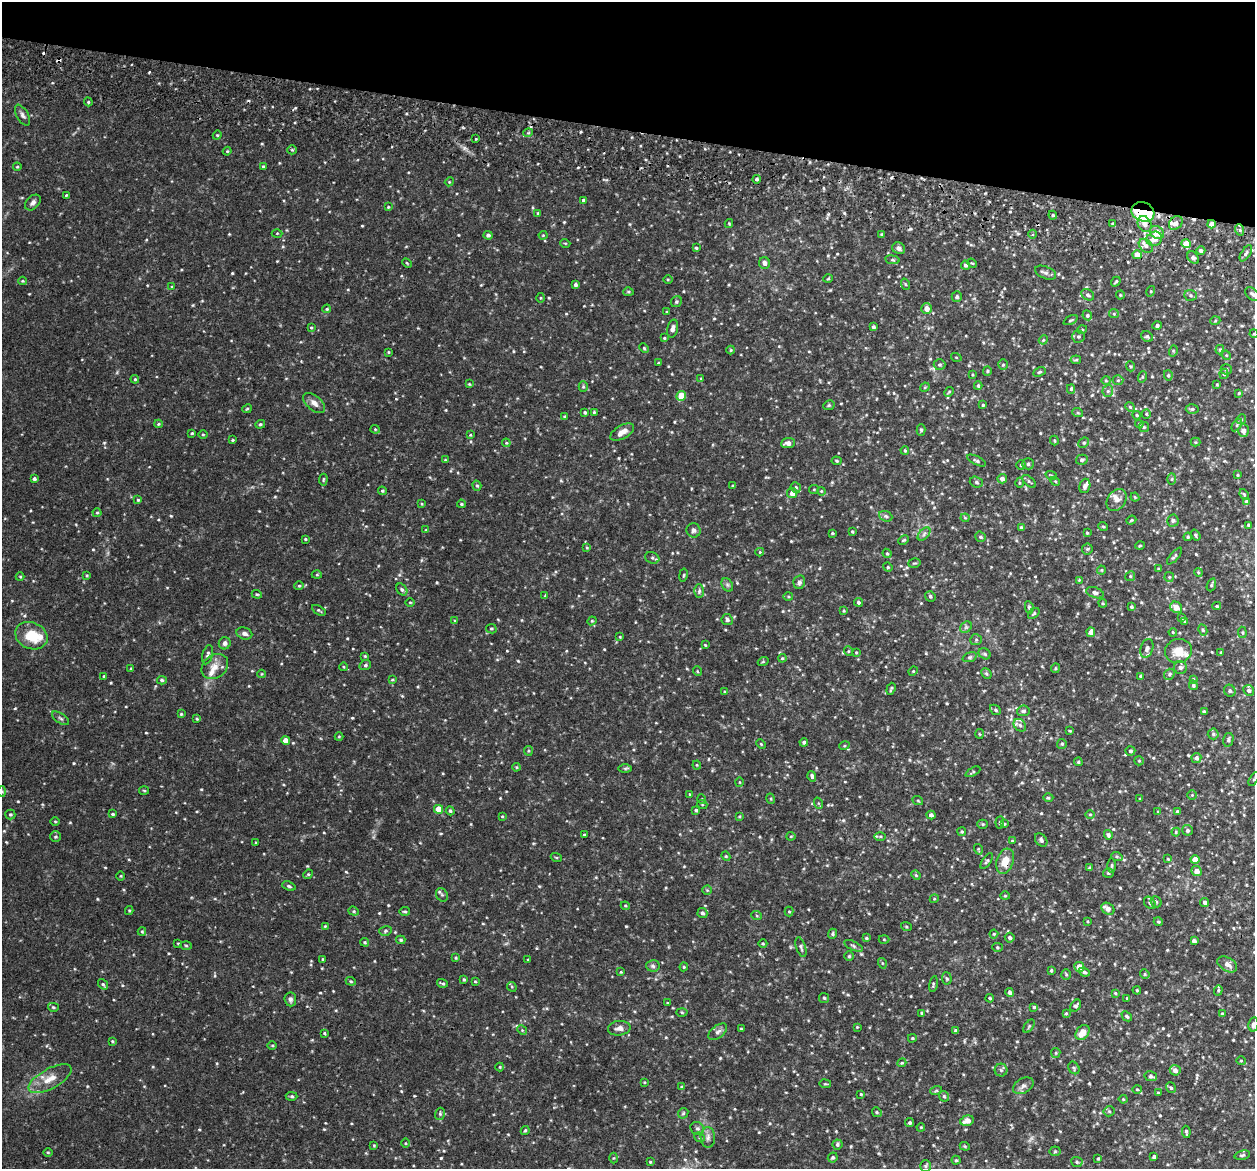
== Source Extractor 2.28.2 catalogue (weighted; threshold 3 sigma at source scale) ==
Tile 2 of 4 x 4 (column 2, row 1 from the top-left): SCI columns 1269-2521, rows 3679-4845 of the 5042 x 5143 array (HDU 1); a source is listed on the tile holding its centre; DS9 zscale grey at full resolution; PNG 1257 x 1171 px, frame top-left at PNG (2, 2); each listed source drawn as its Kron ellipse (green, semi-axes under 4 px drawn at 4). Shown black and unused: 11% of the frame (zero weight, under 2 of 3 exposures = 3% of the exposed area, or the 3 px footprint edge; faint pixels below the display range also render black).
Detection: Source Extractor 2.28.2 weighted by HDU 2 'WHT'; one run over the whole footprint, this tile lists its part. Background 0.0505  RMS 0.0062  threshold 0.028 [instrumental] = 3 sigma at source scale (4.5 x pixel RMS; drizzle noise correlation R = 1.50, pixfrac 1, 0.05/0.05 arcsec/px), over >= 5 px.
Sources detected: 648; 1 too faint to see at this stretch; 6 cosmic-ray / hot-pixel residue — neither listed nor drawn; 7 inside a brighter listed object's ellipse — not listed separately; of the other 634, all 500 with FLUX_AUTO >= 0.512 (the completeness limit of this list) listed and drawn (134 fainter detections not listed), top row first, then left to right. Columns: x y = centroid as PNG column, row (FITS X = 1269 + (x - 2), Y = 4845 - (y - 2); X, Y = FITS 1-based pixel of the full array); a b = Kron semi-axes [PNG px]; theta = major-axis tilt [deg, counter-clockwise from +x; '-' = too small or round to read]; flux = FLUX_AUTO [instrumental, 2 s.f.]
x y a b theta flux
88 102 4 4 - 0.71
22 115 11 5 -60 1.8
528 133 5 3 - 0.61
217 135 4 4 - 0.59
476 139 3 2 - 0.83
292 150 5 4 - 0.7
227 151 4 4 - 0.61
263 166 3 3 - 0.61
17 167 4 4 - 0.53
757 179 4 4 - 1.3
449 182 4 3 - 0.52
66 195 3 2 - 0.64
583 200 3 3 - 1
33 203 9 6 45 2
388 207 4 3 - 0.52
1143 212 12 9 -20 46
538 213 4 4 - 0.69
1053 215 4 4 - 0.87
729 223 4 4 - 0.54
1176 223 8 6 43 2.6
1113 224 4 3 - 0.78
1145 224 8 6 -64 3.1
1211 224 4 4 - 4.3
1240 230 6 3 -71 1
1157 232 7 6 - 7.4
277 233 5 3 - 0.51
881 234 4 3 - 0.63
1033 234 4 3 - 0.71
488 235 4 4 - 1.5
543 235 4 4 - 0.55
1154 239 8 7 - 4.4
565 243 5 3 - 0.55
1186 244 4 4 - 7.8
1146 246 8 6 -44 2.3
696 248 4 4 - 0.83
899 248 6 5 - 1.9
1201 251 4 4 - 1.7
1246 253 9 4 57 1.3
1137 255 4 4 - 5.6
1193 258 7 5 -48 1.3
892 260 7 3 -8 0.82
407 263 5 3 - 0.59
764 263 6 5 - 2.6
972 263 5 3 - 0.52
965 265 4 4 - 1.1
1046 273 11 6 -22 1.9
668 279 5 3 - 0.55
828 279 5 3 - 0.53
22 281 4 4 - 0.57
1116 282 5 3 - 0.75
905 284 6 3 -71 0.59
575 285 4 3 - 1.2
172 287 4 3 - 0.61
1151 291 5 3 - 0.59
628 292 5 4 - 0.82
1253 294 8 5 -39 1.5
1088 295 7 5 -35 1.2
1120 295 4 4 - 0.54
1191 295 6 5 - 1.1
957 297 5 5 - 1.3
540 298 5 3 - 0.55
676 302 6 5 - 0.99
327 309 4 3 - 0.59
926 309 5 5 - 4.3
667 312 4 3 - 0.53
1114 314 5 4 - 0.65
1087 315 5 4 - 1.1
1070 320 7 4 26 0.86
1215 321 5 3 - 0.52
1157 326 4 4 - 1.3
873 327 3 3 - 1.1
311 328 4 4 - 0.6
673 328 9 5 74 2.2
1082 330 5 3 - 0.54
1254 334 4 3 - 0.55
1078 337 6 6 - 1.2
1147 337 6 5 - 1.2
664 338 4 3 - 0.52
1043 340 5 3 - 0.55
644 348 5 3 - 0.63
731 350 4 4 - 0.57
1220 350 5 4 - 0.68
1173 351 6 3 74 0.7
388 352 3 3 - 0.52
1226 355 5 4 - 0.6
956 357 5 3 - 0.56
1076 360 5 3 - 0.72
658 363 4 3 - 0.59
939 365 6 5 - 1.1
1003 365 5 5 - 0.8
1130 366 5 3 - 0.63
1226 369 5 5 - 1.3
987 371 5 4 - 0.68
1039 372 6 4 26 0.98
972 374 4 3 - 0.56
1224 374 5 4 - 0.94
1168 375 5 4 - 0.94
1142 377 6 4 72 0.77
135 379 4 4 - 0.65
701 379 4 4 - 0.55
1106 380 4 4 - 0.6
1118 380 5 5 - 0.8
469 384 4 3 - 0.51
1217 384 3 3 - 0.56
978 386 4 3 - 0.99
583 387 5 4 - 0.74
925 387 5 4 - 0.59
1071 389 5 4 - 0.87
1108 391 6 5 - 1.2
949 392 5 4 - 0.73
1239 393 4 4 - 0.6
681 396 5 4 - 12
314 403 13 7 -41 3.5
829 405 6 4 27 0.88
983 405 3 3 - 0.67
1130 407 5 4 - 0.71
247 409 5 3 - 0.67
1192 409 6 5 - 1.1
585 412 4 4 - 1
594 412 3 3 - 0.56
1078 413 5 3 - 0.76
1146 414 5 4 - 0.67
1137 415 4 3 - 0.68
564 416 4 3 - 0.56
1241 419 5 4 - 0.85
158 424 4 4 - 0.66
260 424 5 4 - 0.78
1139 424 4 4 - 0.59
1237 425 7 3 55 0.8
1144 427 5 5 - 0.76
375 429 4 4 - 0.6
921 430 6 4 -88 0.87
1243 431 6 5 - 2.4
622 432 13 6 30 4.1
192 433 4 3 - 0.63
203 435 5 3 - 0.63
470 435 4 3 - 0.56
233 440 3 3 - 0.56
1054 441 5 3 - 0.73
1195 442 5 4 - 0.72
506 443 4 4 - 0.6
788 443 7 5 5 2.7
1084 443 5 4 - 0.9
905 450 4 3 - 0.76
445 460 4 3 - 0.59
1082 460 6 5 - 1.4
837 461 5 4 - 0.74
977 461 10 4 -26 1.1
1028 464 6 5 - 1.3
1021 465 5 5 - 0.96
1051 475 6 3 -20 0.61
1237 475 3 3 - 0.53
34 479 3 3 - 1.1
1002 479 4 4 - 2.6
1172 479 5 3 - 0.73
323 480 6 3 84 0.69
1029 481 8 4 -42 1.2
1055 481 5 4 - 0.63
976 482 7 5 -18 1.3
1019 483 5 3 - 0.61
477 486 5 4 - 0.87
733 486 3 3 - 0.63
1085 486 7 5 72 1.7
796 488 5 5 - 1.2
814 489 5 4 - 0.67
382 491 4 3 - 0.72
821 491 4 3 - 0.56
792 493 5 5 - 4.3
1244 494 5 4 - 0.71
1135 497 4 3 - 0.57
138 500 4 4 - 0.72
1116 500 12 9 54 3.1
1247 501 4 4 - 2
422 504 4 4 - 0.54
461 504 4 3 - 0.63
97 513 4 4 - 0.61
886 516 7 5 -23 1.3
965 518 4 4 - 0.59
1131 520 5 4 - 0.61
1173 521 6 6 - 1.2
1248 525 4 3 - 0.67
1103 526 5 3 - 0.54
1021 528 3 3 - 1.2
426 530 4 4 - 0.6
694 530 7 7 - 1.7
852 531 3 3 - 0.61
832 533 3 3 - 0.62
1087 533 4 4 - 0.68
924 534 8 4 46 1.4
1195 535 6 4 -54 0.8
981 537 5 5 - 1
1188 537 4 4 - 0.91
305 539 3 3 - 0.56
903 540 5 3 - 0.73
1140 546 5 3 - 0.52
587 548 4 3 - 0.53
1087 549 5 5 - 0.89
760 552 4 4 - 0.52
887 553 5 3 - 0.77
1174 556 10 3 49 1.1
652 558 7 5 -20 1.2
914 563 6 4 16 0.87
888 567 5 4 - 0.76
1158 569 4 3 - 0.55
1101 570 4 4 - 0.65
1198 572 4 3 - 0.54
87 575 3 3 - 0.57
317 575 5 3 - 0.59
683 575 7 3 80 0.67
1130 576 5 4 - 0.84
20 577 4 4 - 0.58
1169 577 5 5 - 0.68
1079 580 4 4 - 0.57
799 582 7 5 76 1.5
727 585 7 5 -60 1.2
1211 585 7 3 70 0.85
299 586 5 4 - 0.67
402 589 6 5 - 1.2
699 591 7 5 88 1.2
1095 593 9 5 -19 1.6
257 594 5 4 - 0.75
545 596 4 3 - 0.68
930 596 5 5 - 0.96
788 597 5 3 - 0.65
410 602 5 3 - 0.55
858 602 4 4 - 1.1
1103 603 4 3 - 0.55
1217 606 4 3 - 0.73
1029 607 6 4 -79 1
1131 607 4 3 - 0.85
1176 607 6 5 - 4.6
319 610 7 3 -32 0.85
844 611 4 3 - 0.56
1034 613 6 3 41 0.68
1182 618 4 4 - 0.72
727 620 6 5 - 1.4
455 621 4 3 - 0.53
592 621 4 4 - 0.68
1185 622 4 3 - 0.62
966 627 6 5 - 1.1
491 629 5 4 - 0.82
1203 630 6 4 -62 0.79
1091 632 4 4 - 3.5
1173 632 4 3 - 0.56
1242 632 6 4 -84 0.72
244 633 8 6 -18 2.2
31 636 17 13 -25 15
620 637 4 3 - 0.53
976 640 6 5 - 0.97
225 643 6 6 - 2
705 645 3 3 - 0.55
1147 649 9 6 72 2.2
848 651 5 3 - 0.52
1178 651 14 12 18 7.6
856 652 4 3 - 0.54
1221 652 3 3 - 0.75
985 654 6 5 - 1.1
208 655 10 5 75 1.4
365 656 4 3 - 0.55
970 657 7 4 19 0.96
782 658 4 4 - 0.7
763 662 5 3 - 0.56
365 665 6 4 22 1
215 666 14 11 37 5.9
344 667 4 3 - 0.53
1180 667 6 6 - 1.5
1055 668 5 3 - 0.63
131 669 4 3 - 0.66
697 671 5 3 - 0.56
913 671 5 4 - 0.62
262 674 4 4 - 0.52
986 674 6 4 -46 0.91
1169 674 6 5 - 0.91
104 676 3 3 - 0.6
1140 676 3 3 - 0.61
1193 679 4 4 - 0.55
162 680 5 4 - 0.86
392 680 4 3 - 0.59
1193 685 5 4 - 0.88
891 689 6 3 71 0.91
1249 690 5 5 - 1.6
1230 691 6 5 - 1
725 692 4 3 - 0.63
995 710 6 4 -41 0.99
1023 711 6 5 - 1.5
1204 712 4 3 - 1.1
181 714 3 3 - 0.57
61 718 10 4 -35 1.3
197 719 4 3 - 0.65
1020 725 7 5 -46 1.7
1070 731 3 3 - 0.56
979 734 5 3 - 0.59
1213 734 5 5 - 0.99
339 737 4 4 - 0.56
285 740 4 4 - 4.9
1228 740 7 5 76 1.2
804 742 4 3 - 1.1
761 744 5 3 - 0.59
1062 744 5 5 - 0.84
844 746 5 3 - 0.6
528 751 5 4 - 0.7
1130 751 5 4 - 1.2
1196 758 5 5 - 1.8
1139 761 5 4 - 0.68
1078 762 4 3 - 0.71
697 765 4 4 - 0.52
516 767 4 4 - 0.66
625 768 7 4 0 0.87
973 772 8 3 29 0.79
812 776 5 3 - 1.1
1254 779 8 3 61 0.72
740 782 5 3 - 0.53
144 791 5 3 - 0.56
2 792 5 4 - 0.76
690 794 3 3 - 0.55
1192 795 4 4 - 0.71
1048 798 5 3 - 0.68
702 799 5 3 - 0.53
771 799 5 3 - 0.59
1140 799 3 3 - 0.61
918 801 5 3 - 0.57
818 803 6 3 -71 0.73
702 804 5 3 - 0.54
439 809 5 4 - 11
696 810 3 3 - 1
450 811 4 4 - 0.88
1158 812 4 4 - 0.79
1177 812 4 4 - 1.2
10 814 5 5 - 0.78
113 814 4 3 - 0.79
931 815 4 4 - 1.9
1090 815 5 3 - 0.56
502 816 4 3 - 0.53
739 816 4 3 - 0.53
55 821 4 3 - 0.53
1000 822 6 4 84 0.72
983 824 5 4 - 0.7
1004 824 4 3 - 0.58
1187 830 5 5 - 1.2
962 832 4 4 - 0.76
1176 832 4 4 - 0.65
584 835 3 3 - 0.54
1108 835 5 4 - 1.4
55 836 5 5 - 0.93
791 836 4 4 - 0.66
880 836 6 4 0 0.8
1041 840 7 5 -51 1.4
1012 841 4 4 - 0.56
256 843 3 3 - 0.51
978 849 5 3 - 0.57
726 856 5 4 - 0.63
556 857 5 3 - 0.6
1117 857 6 3 -19 0.7
1168 859 4 3 - 0.54
1195 860 4 4 - 6.4
987 861 9 4 55 1
1005 861 13 8 71 7.7
1112 866 7 3 89 0.84
1090 868 4 4 - 1.1
1197 871 5 5 - 3.8
1108 873 5 4 - 0.98
308 874 5 4 - 0.72
916 875 5 4 - 0.62
121 876 5 3 - 0.53
289 886 7 4 -20 0.99
707 890 4 4 - 0.61
442 895 7 5 -61 1.3
1005 896 4 4 - 0.62
934 899 4 3 - 0.52
1156 902 6 5 - 0.85
1205 902 5 4 - 1.7
1150 903 7 5 -47 1.1
625 906 4 4 - 0.6
1108 909 7 5 -35 2.8
129 910 4 4 - 0.62
354 911 5 4 - 0.8
405 911 5 3 - 0.77
789 911 5 4 - 0.68
702 913 5 5 - 1.4
757 916 5 3 - 0.57
1088 921 4 3 - 0.52
1158 922 4 4 - 0.64
325 926 3 2 - 0.54
906 926 5 3 - 0.57
142 931 4 4 - 0.63
385 931 6 5 - 0.89
833 934 5 4 - 0.91
994 934 4 4 - 0.77
866 938 4 3 - 0.72
1010 938 5 5 - 1.4
884 939 5 3 - 0.56
401 940 4 3 - 0.86
1194 941 4 4 - 1.8
365 942 4 3 - 0.68
178 943 3 3 - 0.54
763 943 4 3 - 0.55
186 945 5 3 - 0.63
853 946 10 4 -24 1.3
801 947 10 4 -73 1.3
997 947 5 4 - 0.72
849 956 5 5 - 0.76
456 958 3 3 - 0.62
323 959 3 3 - 0.52
528 960 3 3 - 0.52
882 963 5 3 - 0.57
1227 964 11 6 -31 3.2
653 966 7 6 - 1.4
684 967 4 4 - 0.64
1079 967 5 5 - 6.8
1051 970 3 2 - 0.7
621 972 4 4 - 0.56
1084 972 6 4 -21 1.1
1145 974 5 4 - 0.74
1066 975 5 4 - 0.74
947 978 6 5 - 0.89
464 980 4 3 - 0.92
351 981 5 4 - 0.73
475 981 4 3 - 0.57
442 983 5 3 - 0.93
103 984 5 4 - 0.83
933 984 8 3 79 0.79
512 987 5 4 - 0.61
1137 990 4 4 - 0.65
1218 990 5 4 - 0.78
1010 992 4 4 - 1.7
1115 993 4 4 - 0.55
824 998 5 5 - 0.86
990 998 4 3 - 0.69
1127 998 3 3 - 0.61
290 999 7 6 - 1.9
667 1003 4 3 - 0.51
1076 1006 6 4 51 1.4
53 1007 5 4 - 0.85
1034 1007 4 4 - 0.72
682 1012 5 3 - 0.57
922 1013 3 3 - 0.69
1066 1014 3 3 - 0.87
1222 1014 4 3 - 0.71
1127 1016 6 3 -43 0.94
1253 1024 7 5 78 1.8
1029 1026 8 4 54 0.83
857 1027 4 4 - 0.53
619 1028 11 7 6 3
741 1029 3 3 - 0.52
522 1030 5 4 - 0.75
956 1031 4 3 - 1.4
718 1032 11 6 38 2.2
324 1033 4 3 - 0.6
1082 1033 8 6 51 5.3
912 1038 4 3 - 0.62
112 1041 4 3 - 0.6
272 1045 5 3 - 0.59
1056 1053 5 4 - 0.74
1241 1061 5 3 - 0.56
902 1063 4 4 - 0.61
500 1067 4 4 - 0.55
1074 1068 6 5 - 1
1001 1070 6 6 - 1.3
1175 1070 5 5 - 2.4
1151 1076 6 5 - 1.3
50 1079 24 10 28 8.2
644 1082 4 3 - 0.53
825 1084 6 3 -7 0.56
1023 1086 11 7 29 2.4
681 1087 4 3 - 0.56
1171 1088 6 4 -55 0.87
1137 1089 4 4 - 0.63
936 1091 6 4 19 0.66
1158 1093 3 3 - 0.73
861 1094 4 3 - 0.59
292 1096 6 4 -3 1
944 1096 6 4 -45 0.9
1123 1099 4 4 - 0.6
1109 1111 5 5 - 0.87
877 1112 5 4 - 0.77
683 1113 6 4 46 0.88
440 1114 6 4 72 0.94
967 1121 7 5 16 4.4
910 1123 4 4 - 1
921 1127 4 3 - 0.53
697 1128 7 6 - 1.4
525 1130 5 3 - 0.73
1186 1132 6 3 -81 1
700 1137 6 4 -23 0.87
708 1137 10 7 -89 2.3
405 1143 5 3 - 0.56
374 1145 3 3 - 0.52
837 1145 5 5 - 0.97
965 1146 5 4 - 0.68
1055 1151 5 5 - 0.73
48 1152 5 3 - 0.56
1242 1155 8 4 13 1.1
833 1157 5 4 - 1.2
1154 1157 4 4 - 1.6
613 1158 5 3 - 0.58
1098 1158 3 2 - 0.6
956 1160 4 4 - 0.73
650 1162 3 3 - 0.53
1077 1162 6 5 - 0.89
925 1166 6 5 - 0.97
Overlapping masked pixels (flux is a lower limit): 3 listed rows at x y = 1143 212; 1211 224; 1005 861
Isophote crosses this tile's border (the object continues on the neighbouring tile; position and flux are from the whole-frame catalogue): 5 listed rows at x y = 1253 294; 1254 334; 1254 779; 2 792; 1253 1024